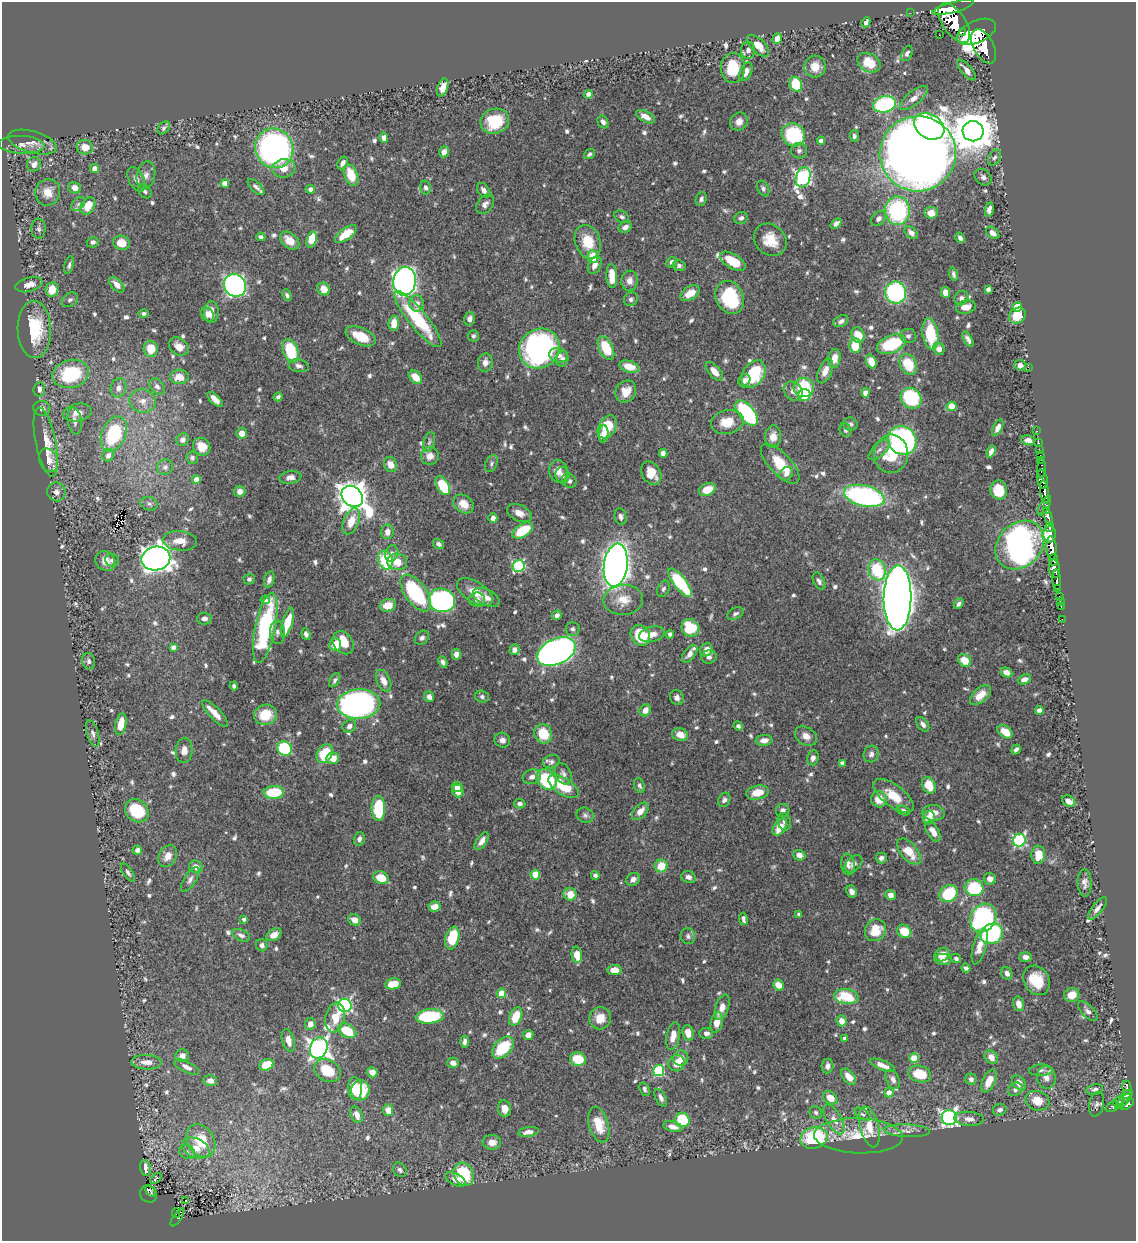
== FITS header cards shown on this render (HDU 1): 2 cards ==
NAXIS1  =                 1134
NAXIS2  =                 1239

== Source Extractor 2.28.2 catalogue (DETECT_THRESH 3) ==
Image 1134 x 1239 px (HDU 1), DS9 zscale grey, 1 PNG px = 1 image px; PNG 1138 x 1243 px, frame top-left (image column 1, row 1239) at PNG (2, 2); each listed source drawn as its Kron ellipse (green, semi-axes under 4 px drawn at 4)
Background 0.631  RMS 0.0096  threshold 0.0289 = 3 sigma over >= 5 px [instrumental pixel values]
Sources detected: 803; of the 803, the 500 brightest by FLUX_AUTO listed and drawn (303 fainter detections omitted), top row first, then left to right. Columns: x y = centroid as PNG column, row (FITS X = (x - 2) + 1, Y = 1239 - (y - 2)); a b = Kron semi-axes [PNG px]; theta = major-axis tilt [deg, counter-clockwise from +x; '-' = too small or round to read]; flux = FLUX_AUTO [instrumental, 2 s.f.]
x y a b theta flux
953 7 21 5 15 4500
910 13 2 2 - 5.2
866 22 5 4 - 3.3
954 23 23 11 -55 3200
962 32 2 2 - 8700
977 32 20 11 24 3700
939 35 2 2 - 6.1
777 39 5 4 - 6.4
758 46 14 7 -44 9.3
984 46 18 10 -62 3300
748 50 8 7 - 3.3
907 53 8 5 62 2.3
869 63 12 9 -29 16
815 66 11 11 - 8.7
733 68 15 12 88 24
967 70 13 5 -49 4.7
746 72 10 6 64 6.3
796 84 8 6 -66 31
443 87 9 5 72 5.4
588 95 4 4 - 5.5
914 98 17 7 39 5.7
884 104 11 8 13 82
645 117 10 5 -28 5.6
495 121 14 12 19 28
603 122 7 5 -59 2.4
739 122 9 8 - 5.1
929 126 16 12 -31 170
164 128 7 5 50 1.9
973 131 10 10 - 2300
793 135 12 11 - 49
854 136 6 4 -86 1.9
384 138 5 4 - 3.8
821 141 4 4 - 2.6
32 142 25 11 -15 7.1
22 145 23 9 -3 6.7
85 147 8 7 - 7.5
274 148 20 19 - 210
799 151 8 7 - 2.2
444 152 5 5 - 4.6
590 154 6 4 40 1.8
918 154 38 37 - 1400
995 157 8 6 60 2.3
343 163 7 5 59 2.7
34 164 7 6 - 5.2
95 168 4 4 - 4.7
284 168 11 9 7 7.5
146 175 14 9 78 4.7
351 175 11 6 -68 16
803 177 10 7 74 190
983 177 9 7 -42 2.7
136 179 13 7 -63 4.5
225 183 4 4 - 5.3
256 187 10 5 -43 2.7
75 188 6 5 - 5.2
426 188 7 5 -78 2.1
763 188 8 5 -61 1.9
310 189 5 4 - 2
484 190 8 5 -53 3.1
145 191 8 5 -49 1.9
48 192 13 12 - 10
701 199 7 5 67 2
78 204 8 5 45 1.8
485 204 11 7 51 3.2
88 206 9 6 58 13
989 210 7 4 79 3.7
898 211 14 12 -87 83
931 213 6 6 - 7.3
622 217 8 5 -29 2
741 218 7 6 - 2.2
879 218 8 6 47 3
836 223 6 4 40 2.6
625 227 7 5 27 3.5
39 229 10 7 89 2.3
911 233 7 5 -41 3.2
993 233 7 5 -38 3.5
346 234 12 6 36 13
261 237 5 4 - 1.9
960 238 5 4 - 2.8
312 240 8 5 72 18
770 240 17 15 -44 14
290 241 11 7 -40 9.6
93 242 6 5 - 2.3
588 242 17 12 -71 17
121 243 8 7 - 10
593 257 6 5 - 14
733 261 14 7 -31 18
672 262 5 5 - 3.2
69 265 9 4 76 1.8
595 265 9 6 63 4.5
679 266 6 5 - 2
953 274 7 4 -76 1.8
612 276 12 5 -87 12
405 281 14 11 81 410
629 281 10 8 83 4.3
29 285 14 7 15 7.1
117 285 9 5 -46 4.8
235 285 12 10 -51 250
324 289 7 6 - 7.8
988 289 4 4 - 2
52 290 7 6 - 13
945 292 5 4 - 5.4
690 293 10 6 32 10
896 293 11 10 - 110
287 295 6 4 -67 1.8
730 297 17 13 -65 48
961 298 7 6 - 2.4
631 299 7 6 - 1.9
70 300 9 6 33 2.1
417 303 8 7 - 5
966 307 10 6 11 5.2
1017 307 5 4 - 26
211 312 11 7 90 6.5
144 314 5 4 - 2
208 314 7 5 -57 3.3
1017 316 9 7 37 16
418 319 35 9 -50 50
470 319 7 5 76 3.9
841 321 8 5 28 2.6
394 323 7 5 85 10
34 329 29 17 -89 38
930 334 16 7 -82 32
858 335 8 6 -63 13
361 336 16 8 -24 15
473 336 5 5 - 1.8
908 336 8 7 - 2.1
968 339 8 4 -61 2.5
891 344 15 8 21 44
179 346 11 8 -36 7.3
855 346 7 5 -88 17
539 348 21 19 39 220
606 348 13 7 -64 23
151 349 8 7 - 15
939 349 6 5 - 4.9
291 351 12 7 -71 34
558 355 9 7 -10 3.4
834 358 9 6 82 7.1
562 359 7 6 - 2.3
871 361 7 5 -68 9.2
485 363 9 7 82 4.6
908 364 11 8 -62 21
1020 365 6 5 - 3.7
299 366 10 6 -11 2.7
629 367 10 5 -18 11
1028 367 2 2 - 38
714 371 11 6 -49 7
825 371 13 7 67 6.5
71 374 18 14 13 52
753 374 15 10 56 34
179 377 9 7 1 9.3
415 377 8 5 -48 9.9
744 381 7 5 65 3
157 386 9 6 -52 3.3
804 387 10 10 - 40
118 388 9 8 - 4.8
39 389 7 6 - 3.8
793 391 10 8 -48 4.2
626 392 11 9 57 9.2
865 393 4 4 - 4.1
804 395 6 6 - 23
278 397 4 4 - 1.8
911 398 11 9 -46 54
215 399 9 4 -46 6.7
143 401 13 11 -12 7
952 406 5 4 - 12
42 408 8 7 - 2.1
77 412 14 9 10 6.3
747 413 15 8 -51 79
75 421 13 7 -82 3.4
727 422 16 11 13 15
850 424 7 6 - 2.1
607 427 12 8 59 24
998 428 9 4 64 4.1
845 430 7 5 -66 1.9
1037 431 2 2 - 8.1
242 433 5 5 - 7.3
114 434 18 12 67 46
603 434 8 5 84 4
773 437 11 8 85 6.2
183 440 6 6 - 3.1
902 440 15 13 -48 160
1028 440 7 5 -16 2.8
46 442 35 10 -78 14
429 442 10 5 74 1.8
1038 443 3 2 - 17
202 447 9 8 - 8.5
1039 449 2 2 - 9.1
879 450 13 6 44 3
991 451 6 4 68 3.6
663 453 4 4 - 5.3
891 454 19 17 86 24
108 455 6 5 - 2.4
430 456 9 9 - 5.4
1040 456 3 2 - 22
192 458 6 6 - 1.8
48 460 12 9 -66 6.5
1041 460 3 2 - 18
491 464 9 6 64 1.9
780 464 25 11 -47 20
390 465 8 6 -67 6.8
165 467 8 7 - 2.4
1041 468 10 2 87 68
559 471 11 9 -78 5.8
651 473 12 9 -59 9.6
786 474 7 6 - 2.8
562 475 8 7 - 2.6
290 477 11 6 8 3.6
196 479 4 4 - 5.1
1042 479 9 5 -80 920
569 481 8 6 -46 2.5
443 485 10 6 -61 33
707 489 9 6 21 11
999 490 10 8 -82 17
240 491 6 5 - 4.2
56 492 9 9 - 3.2
1045 492 12 4 -81 850
352 496 12 9 -44 1100
864 496 20 10 -13 140
149 504 9 6 -18 2.2
464 504 11 8 -37 8.7
1044 506 11 5 61 160
1047 510 4 3 - 100
519 513 13 8 -25 6
620 517 8 6 -77 2.7
1048 517 8 4 -69 500
493 518 5 4 - 4.4
351 521 14 7 67 12
1050 527 5 3 - 200
523 530 11 6 32 29
387 532 7 6 - 4.9
1049 535 8 7 - 620
180 541 17 9 -6 9.5
438 544 6 4 -34 2.5
1020 545 27 21 44 700
1051 548 12 5 -87 1400
392 553 8 6 73 3.4
156 559 14 12 11 760
112 560 7 6 - 1.9
385 560 9 7 -77 32
1054 560 6 3 83 240
105 561 10 9 - 6.9
397 562 10 8 -5 9.9
616 565 21 11 82 670
519 566 6 6 - 68
1054 569 9 5 -83 740
877 570 11 8 -71 38
249 579 5 5 - 1.8
269 579 8 5 74 2.8
1057 580 10 3 -85 200
819 581 9 5 -62 2.2
680 582 17 6 -51 54
1058 588 3 3 - 76
663 589 9 6 63 1.9
475 592 20 10 -32 12
416 593 21 10 -54 57
486 597 14 8 -27 5.9
1059 597 4 2 - 32
898 598 32 14 89 1400
265 600 5 4 - 2.1
442 600 13 11 -18 140
477 600 8 7 - 3.1
623 600 20 15 4 12
1060 602 2 2 - 7
959 604 6 4 52 1.9
388 605 8 6 12 12
1061 607 3 2 - 13
735 614 9 5 26 2.1
557 615 5 4 - 2.7
204 619 7 6 - 3.1
1062 619 2 2 - 5.9
287 623 15 5 74 16
265 628 35 10 78 87
690 628 9 8 - 32
573 629 7 7 - 1.8
277 632 12 7 -87 3.3
306 634 6 4 -70 2.2
652 634 13 7 13 6.6
670 634 4 4 - 2.5
640 635 11 9 -55 31
422 638 8 6 45 2.3
343 643 12 9 -55 18
335 645 6 6 - 11
173 647 4 4 - 2.6
514 650 5 5 - 4.2
706 650 7 6 - 7.8
556 652 20 12 26 390
456 654 5 4 - 3
690 654 10 6 52 4.1
709 657 8 6 16 2.6
965 660 7 5 -41 13
89 661 8 6 -75 2.5
443 662 6 4 -63 2
1006 672 6 4 -25 3.8
1024 679 7 4 23 4
335 680 8 4 59 1.9
384 681 11 6 -65 6.4
234 686 4 4 - 1.7
980 695 13 7 42 9.4
429 697 5 5 - 3.5
482 697 7 6 - 1.8
677 698 7 6 - 3.1
359 704 21 15 4 240
645 710 6 5 - 5.4
1039 710 4 4 - 5.9
215 714 17 5 -47 7.7
265 715 11 10 - 18
121 724 11 5 77 11
923 724 8 5 -54 2.6
349 726 7 6 - 2.8
738 726 5 4 - 2.1
1005 732 8 5 -36 10
93 733 14 6 -73 2.8
543 734 10 8 -67 20
680 735 8 6 -15 7.6
806 736 12 8 -32 5
502 740 8 7 - 3.3
764 740 8 5 6 4.1
285 749 7 7 - 65
1016 749 5 3 - 1.9
184 750 12 8 86 5.2
325 754 10 7 61 24
871 754 8 7 - 2.6
333 758 6 6 - 8
813 758 7 5 76 3
551 762 8 6 15 2.2
842 763 4 4 - 2.4
563 774 11 7 -62 2.8
532 777 9 7 16 3.5
547 779 11 9 -45 48
929 785 8 6 -65 15
563 786 17 8 -32 22
639 786 7 5 -70 1.9
457 787 5 5 - 5.3
458 791 6 5 - 7.2
274 792 10 6 3 29
757 792 11 7 12 11
894 796 24 11 -37 16
879 799 8 7 - 10
724 800 7 6 - 2.1
1069 801 7 5 -29 4.9
520 804 6 4 -5 2.1
378 809 12 6 -89 41
783 810 7 6 - 3.2
137 811 13 10 -39 34
640 811 10 6 49 6.2
904 811 7 5 -19 2.2
933 813 11 8 -6 5.6
585 815 9 7 -22 2.1
929 818 7 5 68 11
784 822 9 6 -74 2.4
780 827 9 6 56 11
933 832 11 5 -59 6.5
359 839 7 5 75 2.3
1019 840 6 6 - 97
482 841 10 5 55 4.1
137 850 5 4 - 3.2
909 851 15 8 -49 13
799 855 6 5 - 4.6
1038 855 9 7 87 11
168 856 11 8 58 6
881 858 5 5 - 2.2
848 864 11 7 -80 3.2
854 864 10 7 43 2.7
661 866 6 6 - 15
196 867 7 6 - 4.9
128 873 10 5 -56 1.9
535 875 5 4 - 17
595 875 4 4 - 2.2
688 877 7 6 - 3.2
381 878 8 6 -22 13
190 879 14 6 57 2.9
633 879 7 6 - 3
990 879 6 6 - 5
1085 883 13 7 -88 3.9
974 888 9 8 - 43
852 892 6 5 - 3.2
570 894 6 6 - 11
949 894 9 8 - 39
890 895 5 5 - 3.7
434 907 6 5 - 6.2
1097 908 13 5 52 3.9
799 914 4 4 - 1.8
983 918 15 12 56 150
244 919 4 3 - 1.9
743 919 6 4 -80 2.3
354 920 6 5 - 6.3
875 930 11 10 - 15
904 931 7 6 - 15
992 934 11 10 - 72
241 935 9 5 -25 2.7
274 935 8 5 31 5
688 936 8 7 - 2.3
452 938 11 7 74 27
262 945 6 5 - 2.5
980 947 18 6 74 7.9
577 955 8 5 -85 8.3
942 955 8 6 25 8.5
1025 957 6 5 - 3.2
956 959 5 4 - 1.8
943 960 8 5 -5 3.7
966 968 4 4 - 2
614 970 7 5 4 6.3
1007 973 6 5 - 3.6
1037 980 15 12 -56 21
393 984 8 5 11 14
778 985 6 5 - 6.9
501 993 5 4 - 19
1072 995 8 7 - 8.9
846 997 12 7 -8 29
1019 1004 7 5 -74 6.3
345 1005 6 6 - 140
722 1007 13 6 70 6.3
1088 1011 12 6 -45 3.1
430 1016 14 7 5 56
516 1016 9 6 68 16
335 1017 15 9 78 14
600 1018 11 10 - 9.5
842 1021 5 5 - 6.5
717 1022 10 6 77 9.5
310 1024 6 5 - 5.1
347 1031 10 6 -30 25
688 1033 8 5 -80 6.7
706 1033 7 5 -2 2.8
528 1035 5 5 - 4.4
673 1036 14 6 78 6.1
845 1038 4 3 - 2.4
288 1040 11 6 -74 5.3
465 1042 6 4 85 2.7
319 1048 11 8 67 430
503 1048 13 8 47 36
182 1056 7 6 - 3.7
991 1057 7 6 - 5.5
681 1058 8 7 - 5.2
914 1058 4 4 - 17
578 1059 8 6 -18 22
147 1062 15 7 -2 6.5
453 1063 6 5 - 3.9
676 1063 8 7 - 8.6
267 1065 7 5 24 22
882 1065 13 4 -22 5.7
828 1066 7 6 - 3.1
187 1067 13 5 -26 3.4
1041 1070 12 5 2 2.4
327 1071 14 10 -30 19
659 1071 5 5 - 70
372 1072 5 5 - 5.2
920 1074 11 8 -16 18
849 1077 9 5 -50 8.2
1046 1077 11 9 -81 4.6
893 1079 10 6 -64 3.4
971 1079 6 5 - 2.4
210 1081 7 5 -11 4.2
989 1081 12 6 64 7.9
1019 1083 8 6 -51 6.4
355 1088 11 7 -87 16
1127 1088 7 3 -79 130
645 1089 7 4 -68 1.8
1015 1089 7 6 - 2.5
1095 1089 8 5 9 2.1
360 1090 10 9 - 21
889 1093 5 4 - 5.4
1127 1094 6 4 28 140
661 1098 9 5 -62 2.9
830 1098 8 6 -37 8.7
1037 1101 12 9 -17 12
1118 1101 5 3 - 110
1123 1101 10 4 44 310
1097 1104 12 7 77 2.5
1128 1104 7 4 37 250
1112 1107 7 4 23 49
504 1109 8 6 -79 5.8
388 1110 6 5 - 7.4
1000 1110 7 5 21 2.4
816 1112 6 6 - 2.1
863 1114 9 5 -35 2
357 1115 8 5 -65 4.7
949 1117 8 7 - 220
834 1119 16 7 -60 5.9
969 1119 15 7 -5 4.6
682 1120 7 7 - 35
599 1125 18 10 -74 15
673 1127 10 5 -14 5
869 1127 21 9 -75 13
907 1131 23 6 -2 4.9
528 1132 10 5 10 4.2
858 1136 44 17 -2 29
814 1138 14 10 15 58
201 1141 17 13 -58 23
492 1142 9 7 -4 5.2
196 1148 14 9 -25 9.2
187 1152 8 6 -36 2.2
145 1168 8 5 -78 3.9
400 1170 8 6 -53 2.2
464 1174 12 9 -65 38
156 1179 7 3 40 5.3
456 1179 11 6 -26 4.8
150 1191 6 2 -56 24
149 1194 9 8 - 95
185 1200 3 3 - 2.4
176 1213 4 2 - 16
177 1217 10 4 56 71
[303 fainter detections neither listed nor drawn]